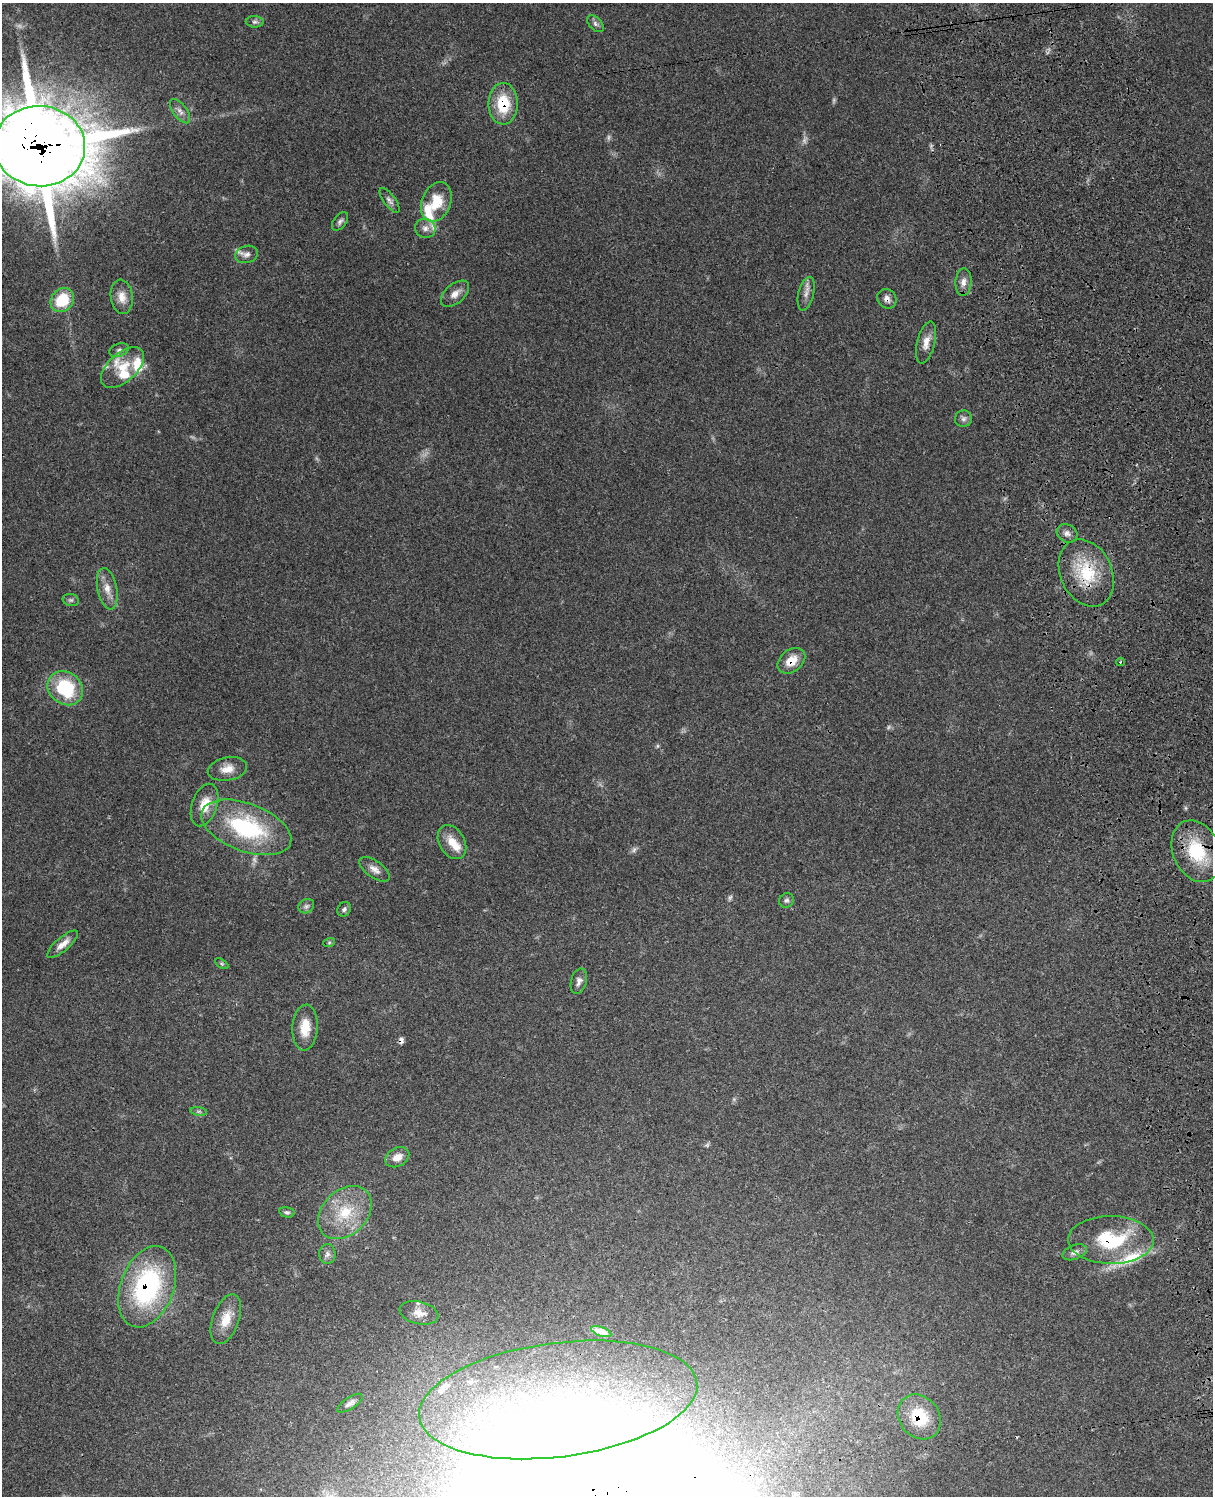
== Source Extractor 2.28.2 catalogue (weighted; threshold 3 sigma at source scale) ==
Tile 6 of 4 x 3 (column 2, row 2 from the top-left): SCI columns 1333-2543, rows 1771-3264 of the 5090 x 4923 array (HDU 1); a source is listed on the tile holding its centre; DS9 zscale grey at full resolution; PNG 1215 x 1498 px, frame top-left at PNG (2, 3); each listed source drawn as its Kron ellipse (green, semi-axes under 4 px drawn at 4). Shown black and unused: <1% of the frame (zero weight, under 3 of 4 exposures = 6% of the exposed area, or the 3 px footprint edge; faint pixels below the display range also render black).
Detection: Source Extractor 2.28.2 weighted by HDU 2 'WHT'; one run over the whole footprint, this tile lists its part. Background 0.108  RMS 0.0065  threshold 0.0293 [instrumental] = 3 sigma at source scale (4.5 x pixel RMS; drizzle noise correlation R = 1.50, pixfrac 1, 0.05/0.05 arcsec/px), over >= 5 px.
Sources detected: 74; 7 too faint to see at this stretch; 1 inside a brighter object's white glare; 2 cosmic-ray / hot-pixel residue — neither listed nor drawn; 9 inside a brighter listed object's ellipse — not listed separately; the other 55 listed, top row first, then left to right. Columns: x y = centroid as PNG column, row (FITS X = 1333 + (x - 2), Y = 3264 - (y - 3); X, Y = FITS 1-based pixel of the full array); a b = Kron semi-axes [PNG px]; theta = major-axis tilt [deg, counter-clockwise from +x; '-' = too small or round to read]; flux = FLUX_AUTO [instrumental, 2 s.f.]
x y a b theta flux
255 22 9 5 -2 1.8
595 24 10 6 -47 2.1
503 104 21 14 -90 24
180 111 14 7 -53 3.4
39 146 46 40 -4 4700
389 200 15 6 -53 2.7
436 202 20 14 68 17
340 221 10 6 52 2
425 228 10 9 - 3.5
247 254 11 8 15 3.4
963 282 14 8 85 4.3
455 294 17 9 42 5.3
806 294 17 7 76 4.1
122 297 17 11 -82 7.2
887 299 10 9 - 3.3
62 300 13 11 49 23
926 342 21 9 76 6.4
119 350 10 6 23 2.2
123 368 26 14 42 15
963 419 8 8 - 2.2
1067 533 11 8 -27 3.3
1086 573 35 25 -65 34
107 589 21 9 -78 7.1
71 600 8 6 -14 1.4
791 661 15 11 38 11
1120 662 4 3 - 0.63
65 688 19 16 -36 41
227 769 20 11 11 7.7
205 805 22 12 71 13
246 827 47 24 -20 72
452 842 18 12 -59 10
1196 851 32 23 -67 33
374 869 18 8 -35 4.8
786 900 8 7 - 1.7
306 906 8 7 - 1.9
344 909 8 6 53 1.7
329 943 6 4 19 0.92
62 944 19 6 40 5.9
222 964 7 4 -32 0.97
579 981 13 8 76 3.1
305 1027 23 12 86 12
199 1111 8 4 -8 1.2
397 1157 12 9 28 5.5
287 1212 8 5 -13 1.3
345 1213 30 22 44 28
1111 1240 43 24 -1 45
1075 1252 12 7 21 3.1
327 1254 10 8 87 2.7
147 1287 42 26 69 99
419 1313 20 11 -13 6.4
226 1319 26 13 70 11
601 1332 10 4 -20 4.3
558 1400 140 57 7 250
350 1403 14 6 33 2.7
919 1417 24 20 -51 27
Overlapping masked pixels (flux is a lower limit): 9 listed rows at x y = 503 104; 39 146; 887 299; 1086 573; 791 661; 1196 851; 1111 1240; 147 1287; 919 1417
Isophote crosses this tile's border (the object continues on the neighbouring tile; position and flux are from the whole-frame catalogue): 1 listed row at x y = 39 146